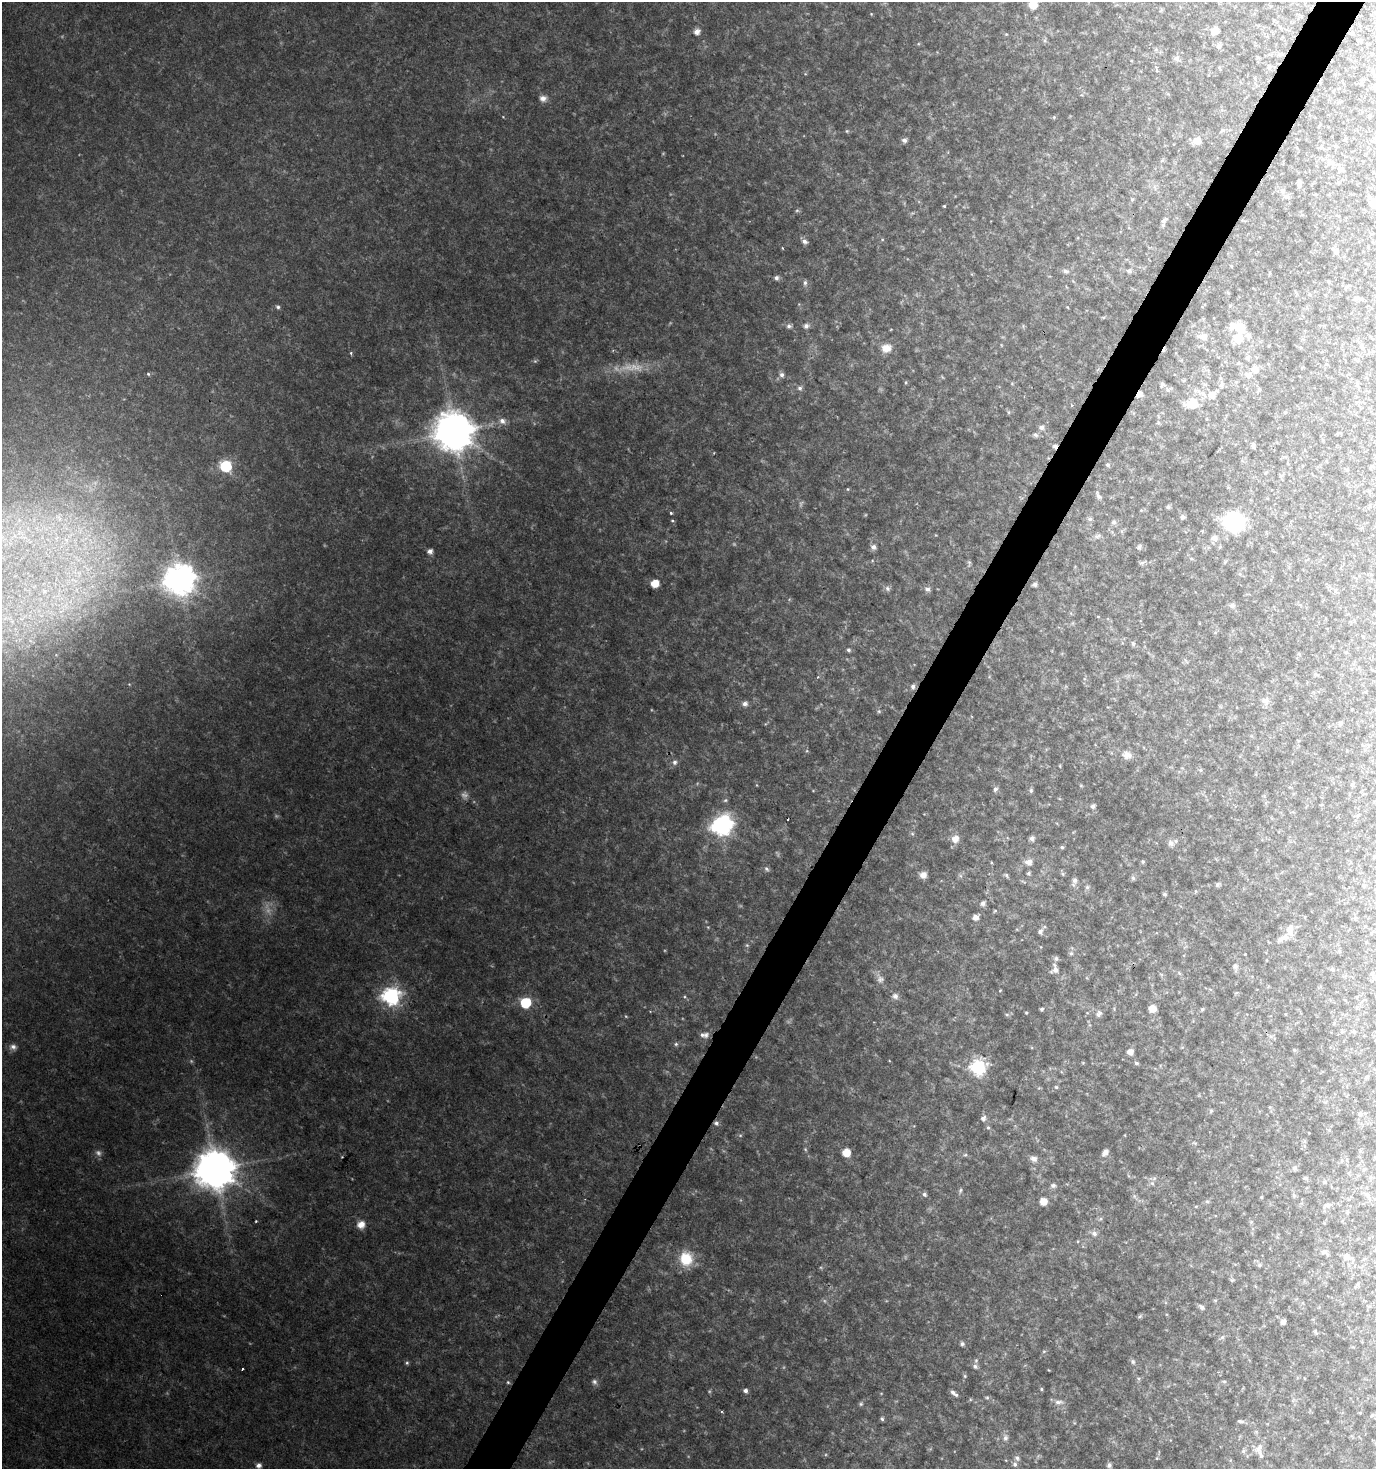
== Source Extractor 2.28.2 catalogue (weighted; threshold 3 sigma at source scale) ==
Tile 10 of 4 x 4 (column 2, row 3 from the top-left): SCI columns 1634-3007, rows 1468-2934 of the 5949 x 5877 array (HDU 1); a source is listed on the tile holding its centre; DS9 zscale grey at full resolution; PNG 1378 x 1471 px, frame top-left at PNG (2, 2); no overlay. Shown black and unused: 3% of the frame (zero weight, under 2 of 3 exposures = <1% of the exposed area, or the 3 px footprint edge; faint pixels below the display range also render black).
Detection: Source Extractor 2.28.2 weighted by HDU 2 'WHT'; one run over the whole footprint, this tile lists its part. Background 0.0622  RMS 0.0078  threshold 0.0352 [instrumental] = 3 sigma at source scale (4.5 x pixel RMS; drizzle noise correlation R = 1.50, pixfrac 1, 0.0396/0.0396 arcsec/px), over >= 5 px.
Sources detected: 182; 2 too faint to see at this stretch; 4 cosmic-ray / hot-pixel residue — not listed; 2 inside a brighter listed object's ellipse — not listed separately; the other 174 listed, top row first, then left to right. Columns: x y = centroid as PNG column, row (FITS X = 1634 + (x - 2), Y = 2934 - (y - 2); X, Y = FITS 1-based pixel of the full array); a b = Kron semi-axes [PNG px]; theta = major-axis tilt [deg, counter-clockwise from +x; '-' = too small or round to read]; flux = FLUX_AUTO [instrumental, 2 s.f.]
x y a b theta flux
1033 5 6 6 - 12
1215 31 7 6 - 6.4
697 32 6 5 - 3.6
1218 47 6 5 - 1.6
1280 54 6 5 - 1.4
1176 58 7 6 - 2.2
1156 67 6 4 -57 2
1269 67 6 4 68 1.3
543 98 9 7 -8 3
904 140 6 5 - 2.3
1197 141 7 7 - 5.3
1331 163 7 6 - 2.6
1299 182 8 4 -85 2.2
1285 196 8 7 - 2.7
944 206 3 3 - 0.88
1163 221 6 5 - 1.5
805 241 7 5 -30 2.4
782 248 3 2 - 0.52
1336 251 8 5 -46 1.9
1065 271 6 5 - 1.7
1129 271 5 5 - 1.6
776 278 5 5 - 1.9
1328 281 4 3 - 0.74
805 283 6 5 - 1.6
1356 299 6 4 46 1.5
278 307 5 4 - 1.3
789 326 6 5 - 1.8
806 326 6 6 - 2.4
1238 327 16 8 -15 16
1248 336 8 6 -90 2.1
1203 337 11 7 -1 3.1
1238 338 8 8 - 11
886 348 12 10 7 6
1247 358 5 5 - 1.5
1238 363 5 3 - 0.65
1254 369 7 7 - 4.7
148 374 5 4 - 0.84
782 375 6 5 - 2
1247 375 7 6 - 2.4
1162 384 7 4 64 1.1
1221 385 6 6 - 1.6
800 388 6 5 - 1.6
1139 394 6 5 - 4.2
1203 394 7 5 -64 2.1
1212 395 7 6 - 4.7
1192 403 9 8 - 14
502 421 8 7 - 3
1042 427 6 5 - 2.1
454 431 11 11 - 2000
1035 435 6 5 - 1.6
1253 445 7 4 90 1.2
1108 465 5 5 - 1.3
226 466 6 6 - 62
1099 496 8 5 -28 1.7
1168 507 5 4 - 1.6
671 513 3 3 - 0.84
1182 517 6 5 - 1.7
1090 519 6 5 - 1.4
1113 522 7 5 -14 1.6
1234 522 11 10 - 100
1214 538 6 6 - 3.4
873 547 7 6 - 2.5
1139 547 6 5 - 1.7
430 551 5 5 - 2.9
179 579 10 9 - 1000
655 583 6 5 - 11
1035 584 5 4 - 2.1
888 588 7 6 - 1.8
927 589 6 6 - 2.1
1232 606 6 6 - 2.4
848 650 5 4 - 1.2
913 687 6 5 - 1.8
1265 701 7 6 - 2.3
745 704 7 6 - 2.5
1340 724 5 5 - 1.5
1127 755 11 8 -2 4.2
675 762 7 7 - 2
1060 766 5 3 - 0.6
1200 770 6 4 90 0.9
1352 785 6 4 -68 1.1
995 789 6 5 - 1.5
1031 791 6 4 -90 1.2
1093 806 5 5 - 2.1
722 826 10 8 58 300
1032 838 6 5 - 2.3
955 839 10 9 - 4.7
1170 843 9 7 -32 2.4
1062 847 5 4 - 0.96
1029 862 7 6 - 4
766 869 6 5 - 1.4
1029 873 5 4 - 1.1
923 875 8 7 - 4
1006 875 6 4 -70 0.96
1133 878 6 4 -46 1.1
1075 880 6 6 - 2.3
1217 884 6 5 - 1.3
1087 887 6 5 - 1.3
1165 894 5 4 - 1.1
983 903 5 5 - 2.4
975 917 6 6 - 3.3
1040 932 6 5 - 2
1283 938 19 7 25 5
1071 953 6 4 0 1
1056 959 7 5 89 1.7
1235 966 6 6 - 2.1
1055 970 8 7 - 3.2
1372 974 6 4 -89 1.1
880 979 8 7 - 2.2
391 996 8 7 - 200
895 996 8 7 - 2.5
526 1003 6 6 - 39
1152 1008 6 5 - 6.2
1041 1009 5 4 - 1.2
1202 1009 5 4 - 1
1026 1013 5 3 - 0.69
1099 1013 9 5 51 1.9
1354 1032 5 5 - 1.1
702 1035 9 6 -9 2.6
676 1044 5 4 - 0.94
13 1047 8 7 - 2.5
1294 1050 5 4 - 0.86
1130 1052 5 5 - 3.8
1136 1063 5 4 - 0.96
978 1067 7 7 - 140
1366 1077 4 4 - 1.1
1056 1087 5 4 - 0.8
1360 1114 6 3 -18 1
983 1118 8 7 - 2
716 1123 5 5 - 1.6
988 1127 5 3 - 0.81
1105 1152 6 5 - 3.5
846 1153 6 5 - 10
1033 1158 8 6 -8 3.1
1295 1168 6 5 - 1.5
215 1169 11 11 - 2100
1306 1178 7 4 -27 1.3
1325 1182 5 3 - 0.82
1152 1183 6 4 -19 1.1
1053 1185 6 5 - 1.9
961 1190 6 4 70 0.99
924 1194 6 4 -33 1.4
1294 1195 6 4 -1 0.96
1368 1195 7 5 -3 1.7
1043 1201 6 5 - 7.6
1328 1205 7 5 -13 1.9
361 1224 9 9 - 4.9
1094 1233 7 6 - 2.5
1323 1252 6 5 - 1.6
1346 1257 7 7 - 3.1
686 1259 16 15 - 17
1260 1265 6 4 90 1
1358 1284 5 4 - 1.1
1202 1307 7 5 -43 1.6
1283 1322 4 4 - 2.8
962 1344 5 5 - 1.6
1133 1362 6 4 -45 1.3
407 1363 5 5 - 0.98
975 1366 6 5 - 1.8
243 1369 3 3 - 1.8
594 1382 7 6 - 1.8
1041 1389 5 3 - 0.75
745 1391 5 5 - 1.9
953 1392 8 5 -42 2.2
1058 1402 9 6 6 2.7
861 1404 5 4 - 0.97
882 1419 6 4 -46 1.2
1240 1421 8 4 -13 1.3
1005 1438 7 6 - 1.7
1259 1448 11 7 57 3.3
1243 1451 6 4 90 1.1
1017 1458 6 5 - 1.7
1015 1464 6 5 - 1.6
259 1465 8 6 2 2.4
1109 1465 5 5 - 2.1
Overlapping masked pixels (flux is a lower limit): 1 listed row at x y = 1139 394
Isophote crosses this tile's border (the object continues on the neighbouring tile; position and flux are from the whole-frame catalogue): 1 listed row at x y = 1033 5
Unlisted compact peaks at least as high as the median listed source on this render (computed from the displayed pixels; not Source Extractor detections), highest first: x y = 351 353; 672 521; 879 711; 847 131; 626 1016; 965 1376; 535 361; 987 1397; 709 1391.